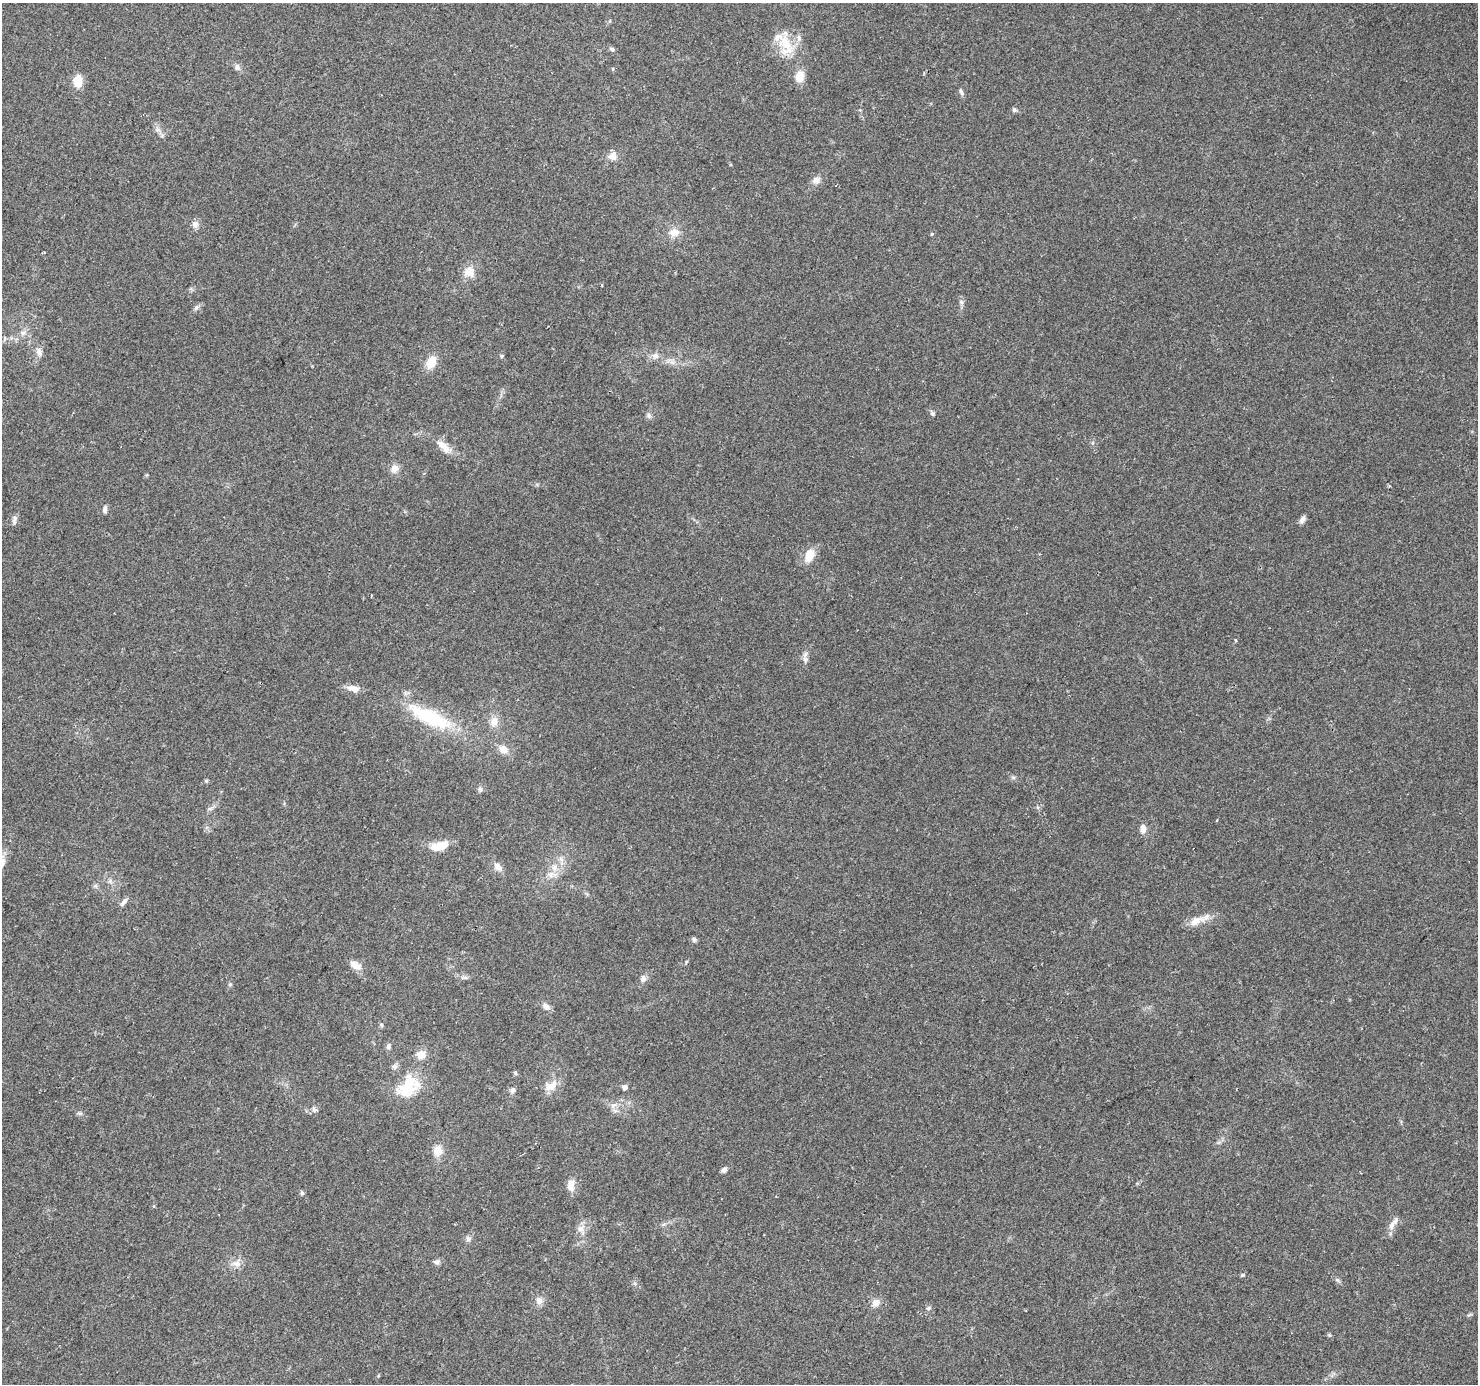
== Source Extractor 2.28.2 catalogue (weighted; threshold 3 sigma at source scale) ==
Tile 7 of 4 x 4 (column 3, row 2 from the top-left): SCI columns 2981-4456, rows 3047-4428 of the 5951 x 6026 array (HDU 1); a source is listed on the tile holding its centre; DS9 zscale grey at full resolution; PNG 1480 x 1386 px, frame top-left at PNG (2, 3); no overlay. Shown black and unused: <1% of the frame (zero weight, under 2 of 3 exposures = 2% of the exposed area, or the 3 px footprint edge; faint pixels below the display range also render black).
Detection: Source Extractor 2.28.2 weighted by HDU 2 'WHT'; one run over the whole footprint, this tile lists its part. Background 0.0976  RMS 0.0098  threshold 0.0442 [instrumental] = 3 sigma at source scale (4.5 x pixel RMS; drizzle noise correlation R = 1.50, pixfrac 1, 0.0396/0.0396 arcsec/px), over >= 5 px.
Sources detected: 76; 2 inside a brighter listed object's ellipse — not listed separately; the other 74 listed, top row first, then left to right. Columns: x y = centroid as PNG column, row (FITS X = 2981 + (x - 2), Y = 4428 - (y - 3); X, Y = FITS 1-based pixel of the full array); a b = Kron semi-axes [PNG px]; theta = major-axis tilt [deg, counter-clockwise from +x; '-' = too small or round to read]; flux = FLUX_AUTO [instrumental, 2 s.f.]
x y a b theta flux
785 43 31 16 -74 26
612 49 7 5 -72 1.9
237 67 9 7 -62 3.2
613 69 5 3 - 0.93
799 76 12 9 81 12
78 82 11 8 87 16
961 91 10 4 -66 2.1
1014 110 6 5 - 1.9
157 129 7 4 0 2.1
613 156 11 10 - 6.2
816 180 10 9 - 5.4
195 224 9 8 - 4.4
674 232 15 11 2 9.2
932 234 5 3 - 0.89
469 272 16 13 -49 11
961 302 7 5 -46 2.1
196 307 8 5 68 2.2
23 333 7 6 - 3
39 352 11 7 -70 4.7
502 356 6 3 71 1.1
655 356 11 8 0 5
431 362 14 9 64 15
932 414 7 5 -69 1.6
649 415 8 6 -70 2.4
443 446 24 8 -43 11
394 468 11 9 54 6.1
105 509 9 5 81 2.7
14 520 12 6 80 3.1
1302 520 10 5 63 3.6
809 555 17 11 72 13
805 659 8 7 - 3.5
354 688 17 7 -14 7.6
430 717 64 19 -25 65
494 721 12 10 76 8.3
503 749 13 9 -43 7.8
480 789 7 6 - 2.1
1217 820 3 2 - 1.9
1143 828 11 7 -84 5.7
440 846 20 9 17 18
498 867 13 8 -46 6
554 867 12 8 85 8
124 902 13 5 53 3.5
1195 921 21 10 30 11
694 939 6 6 - 2.3
686 962 6 3 72 1
355 965 16 9 -30 7.7
465 977 7 4 -18 1.8
643 979 10 8 73 4.1
230 984 5 5 - 1.3
546 1006 12 7 -30 4.3
381 1025 6 5 - 1.5
388 1046 7 6 - 2.4
421 1055 10 9 - 9.8
515 1073 6 4 -68 1.5
408 1086 32 21 48 39
551 1086 19 11 33 11
625 1087 5 5 - 4.4
513 1090 8 6 61 2.9
613 1105 10 6 40 4
314 1109 8 5 -71 2.2
80 1113 7 4 -18 1.6
438 1150 13 11 82 9.7
724 1170 7 5 40 3.2
571 1185 14 8 87 8.7
302 1193 5 5 - 1.6
1392 1225 13 8 59 5.8
581 1228 12 6 29 4.9
468 1239 6 6 - 2.5
437 1262 9 7 9 2.9
237 1263 12 8 -1 6
1242 1275 6 4 22 1.2
539 1300 9 8 - 5.4
875 1303 11 9 50 6.3
928 1308 7 5 21 1.7
Unlisted compact peaks at least as high as the median listed source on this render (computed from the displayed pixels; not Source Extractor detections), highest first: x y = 1337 1280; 1013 777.